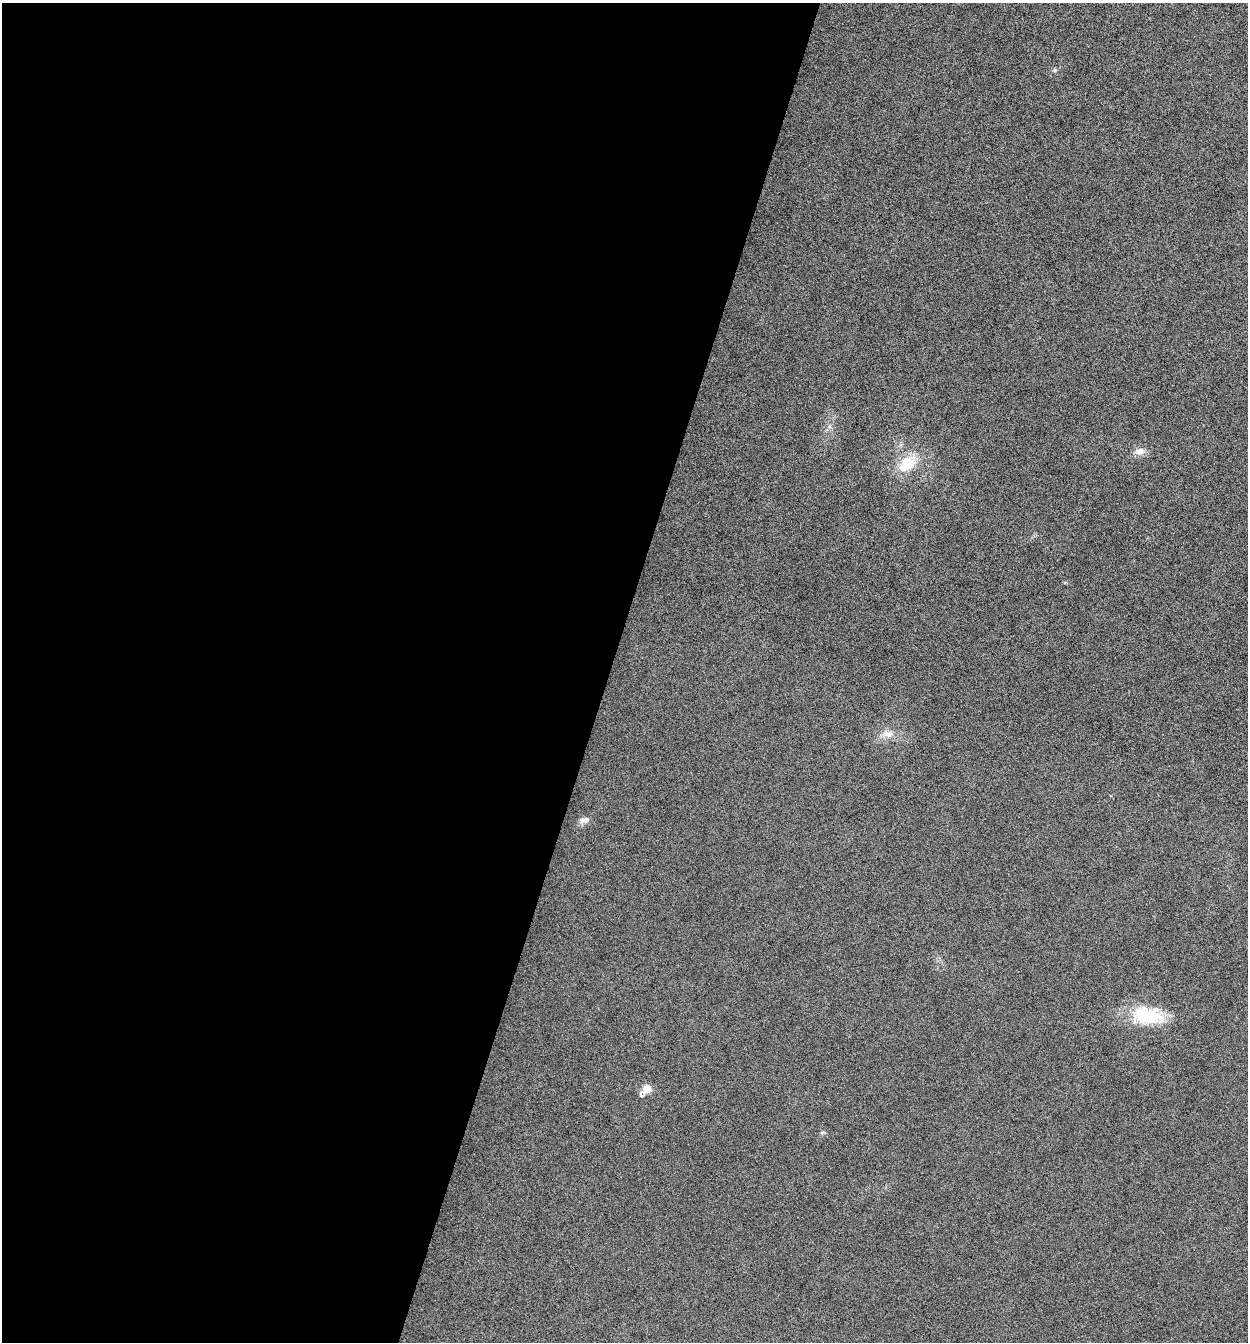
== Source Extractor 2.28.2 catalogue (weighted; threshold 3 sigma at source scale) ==
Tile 5 of 4 x 4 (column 1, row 2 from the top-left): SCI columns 137-1382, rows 2689-4028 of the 5386 x 5373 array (HDU 1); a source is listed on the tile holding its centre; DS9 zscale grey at full resolution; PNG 1250 x 1344 px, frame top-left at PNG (2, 3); no overlay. Shown black and unused: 49% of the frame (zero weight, under 12 of 24 exposures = <1% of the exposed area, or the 3 px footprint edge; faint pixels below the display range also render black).
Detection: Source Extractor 2.28.2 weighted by HDU 2 'WHT'; one run over the whole footprint, this tile lists its part. Background -0.545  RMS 0.04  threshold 0.163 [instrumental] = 3 sigma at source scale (4.09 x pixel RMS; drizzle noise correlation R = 1.36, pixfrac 0.8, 0.05/0.05 arcsec/px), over >= 5 px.
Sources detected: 7; all 7 listed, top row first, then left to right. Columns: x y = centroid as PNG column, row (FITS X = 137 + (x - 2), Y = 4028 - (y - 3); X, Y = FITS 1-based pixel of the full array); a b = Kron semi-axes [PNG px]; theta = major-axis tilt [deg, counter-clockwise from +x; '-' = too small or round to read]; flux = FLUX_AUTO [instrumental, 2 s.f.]
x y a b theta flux
1055 70 6 4 44 5.1
1140 451 13 9 -4 25
907 464 24 16 39 100
887 734 19 8 4 33
585 820 14 7 10 19
1147 1016 44 20 -9 170
646 1089 10 7 39 63